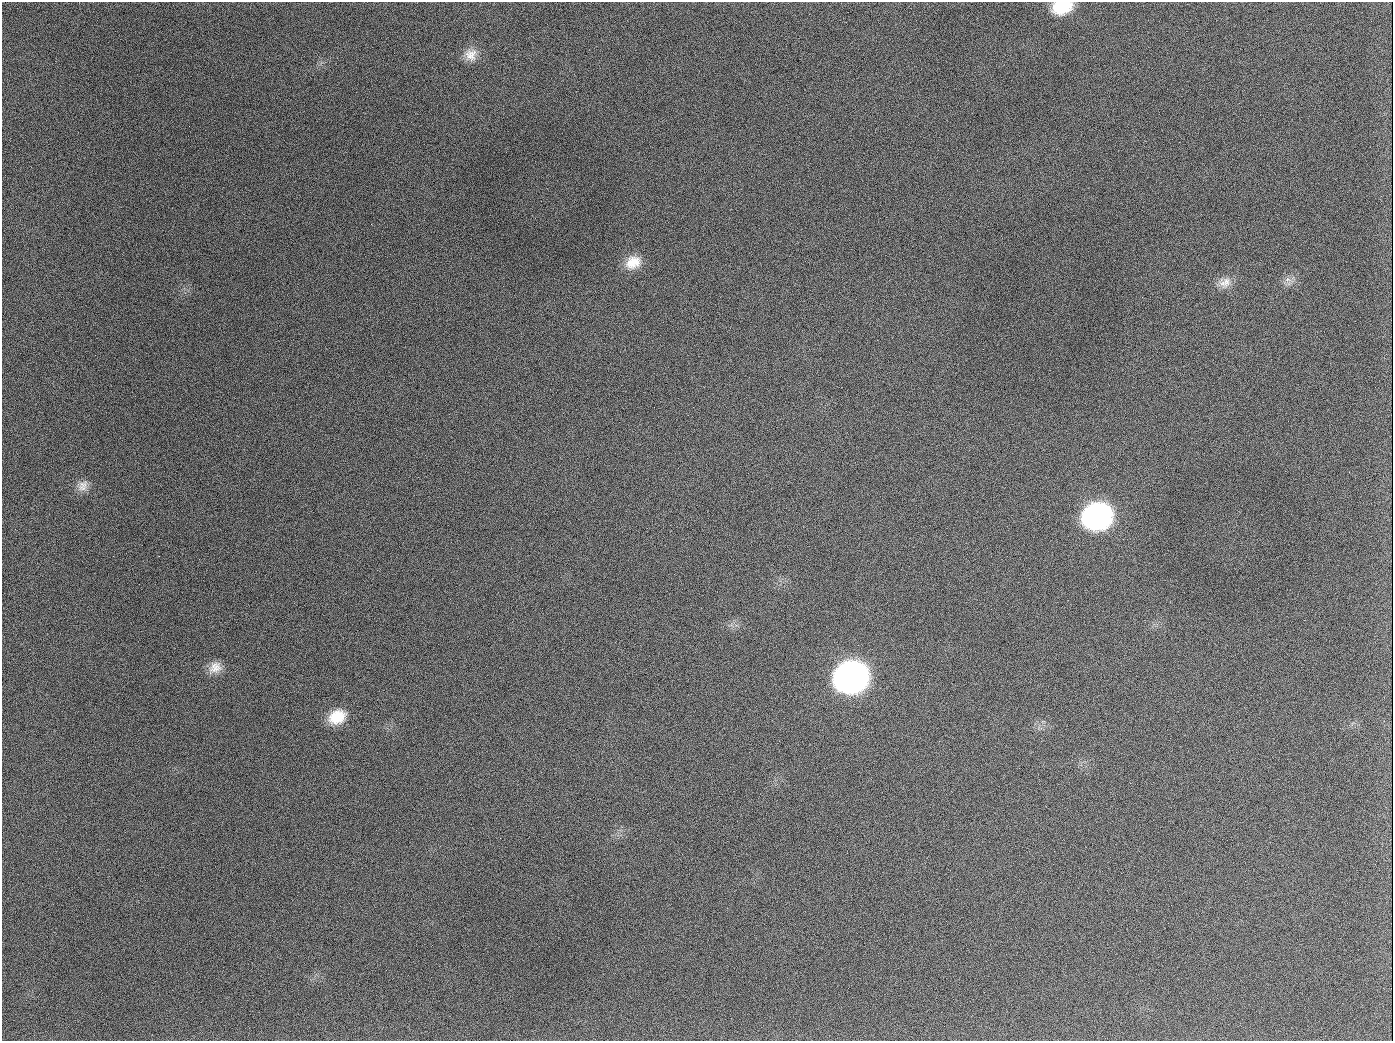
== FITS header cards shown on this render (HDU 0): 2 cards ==
NAXIS1  =                 1391
NAXIS2  =                 1039

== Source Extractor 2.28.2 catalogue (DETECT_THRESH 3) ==
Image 1391 x 1039 px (HDU 0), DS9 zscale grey, 1 PNG px = 1 image px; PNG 1395 x 1043 px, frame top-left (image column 1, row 1039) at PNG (2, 2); no overlay
Background 1950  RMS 80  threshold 241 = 3 sigma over >= 5 px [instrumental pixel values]
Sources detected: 13; all 13 listed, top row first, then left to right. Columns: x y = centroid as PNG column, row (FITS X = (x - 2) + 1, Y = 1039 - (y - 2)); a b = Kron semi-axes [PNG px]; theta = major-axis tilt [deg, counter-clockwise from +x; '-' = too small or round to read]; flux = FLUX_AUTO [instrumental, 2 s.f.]
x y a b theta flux
1062 7 20 13 12 1.9e+05
471 55 17 16 - 7.2e+04
189 126 2 2 - 4.8e+03
633 262 21 16 25 1.1e+05
1288 280 9 5 8 2.2e+04
1225 283 18 13 28 6.0e+04
654 407 2 2 - 2.8e+03
83 486 17 12 51 5.0e+04
1097 516 20 17 17 1.8e+06
215 667 17 13 34 6.4e+04
851 677 21 18 17 4.2e+06
337 717 20 15 25 1.4e+05
944 1026 2 2 - 3.4e+03
At the frame edge (FLAGS 8, measured only in part): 1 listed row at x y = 1062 7